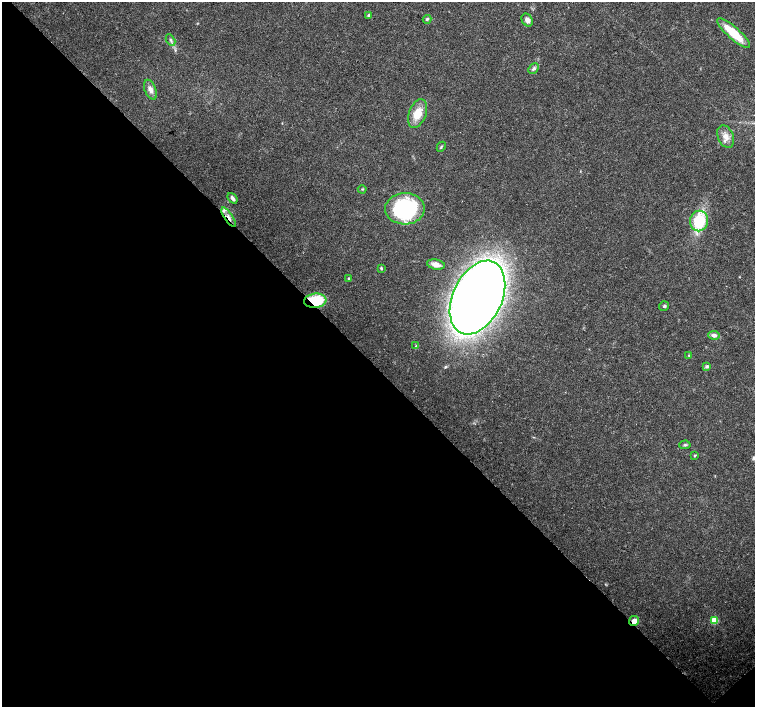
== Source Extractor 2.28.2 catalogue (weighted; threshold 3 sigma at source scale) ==
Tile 14 of 4 x 4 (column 2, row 4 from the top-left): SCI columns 1506-3010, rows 154-1562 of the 6027 x 6007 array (HDU 1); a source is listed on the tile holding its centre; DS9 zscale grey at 2 x 2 block average (1 PNG px = mean of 2 x 2 image px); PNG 757 x 709 px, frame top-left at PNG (2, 2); each listed source drawn as its Kron ellipse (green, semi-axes under 4 px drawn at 4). Shown black and unused: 48% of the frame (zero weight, under 3 of 4 exposures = <1% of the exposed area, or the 3 px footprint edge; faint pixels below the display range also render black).
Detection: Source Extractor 2.28.2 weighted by HDU 2 'WHT'; one run over the whole footprint, this tile lists its part. Background 0.0132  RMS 0.002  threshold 0.00896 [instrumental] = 3 sigma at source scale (4.5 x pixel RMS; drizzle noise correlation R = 1.50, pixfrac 1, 0.0396/0.0396 arcsec/px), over >= 5 px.
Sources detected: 30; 1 inside a brighter listed object's ellipse — not listed separately; the other 29 listed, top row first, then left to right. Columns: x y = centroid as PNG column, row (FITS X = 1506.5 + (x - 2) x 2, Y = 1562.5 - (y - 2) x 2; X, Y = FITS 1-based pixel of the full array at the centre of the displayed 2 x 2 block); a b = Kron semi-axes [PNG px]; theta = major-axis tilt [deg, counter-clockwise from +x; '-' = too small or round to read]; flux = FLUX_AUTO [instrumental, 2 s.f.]
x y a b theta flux
369 15 3 2 - 1.5
427 19 4 3 - 0.62
527 20 7 5 -59 2.1
733 33 21 6 -42 14
170 40 6 3 -62 1
534 68 6 4 46 1.1
150 90 10 5 -68 2.4
418 113 15 8 69 7.8
726 137 12 8 -68 3.8
441 147 5 2 - 0.51
362 189 4 3 - 0.45
233 198 6 3 -52 1.4
405 209 20 15 2 59
229 217 11 3 -57 2.1
699 221 10 9 - 22
436 265 9 5 -11 2.8
381 268 3 2 - 0.61
349 278 4 3 - 0.58
477 298 39 24 65 630
315 301 11 7 5 23
664 306 5 5 - 0.92
714 335 6 4 -11 2.1
416 346 3 3 - 0.38
689 355 3 3 - 0.4
707 366 4 4 - 0.91
685 445 5 3 - 0.64
695 455 3 3 - 0.45
714 620 3 3 - 19
634 621 5 5 - 2.8
Overlapping masked pixels (flux is a lower limit): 3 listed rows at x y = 229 217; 315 301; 634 621